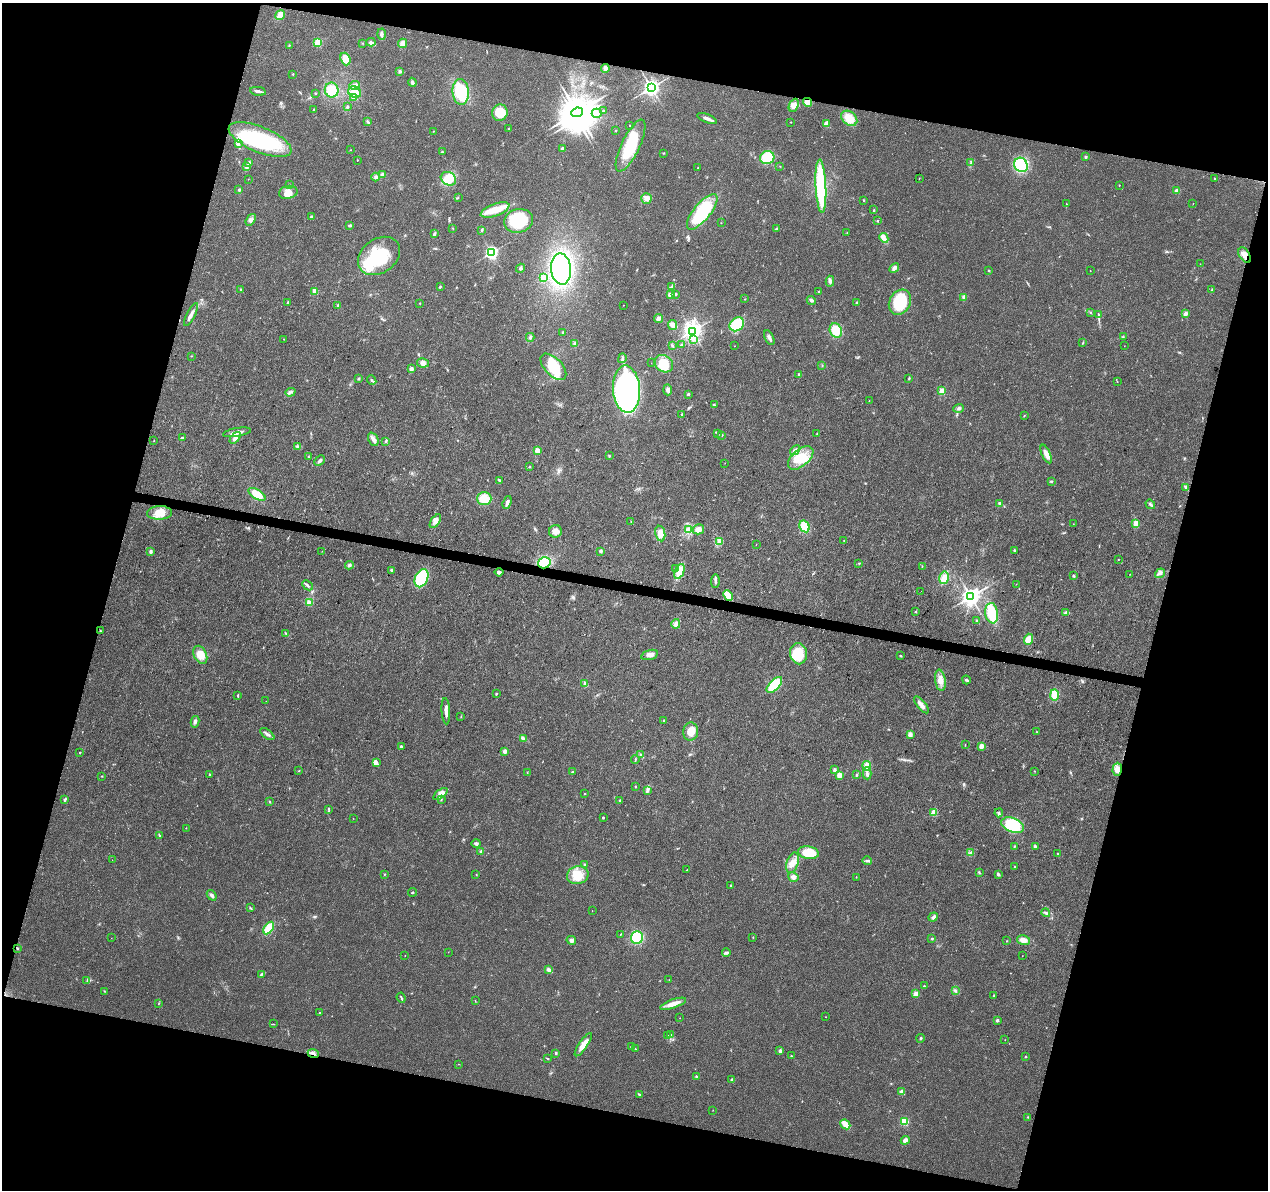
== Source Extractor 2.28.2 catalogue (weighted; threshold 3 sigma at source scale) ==
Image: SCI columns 1-5061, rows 227-4978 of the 5076 x 5262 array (HDU 1 of 3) = the unmasked area's bounding box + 8 px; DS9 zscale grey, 4 x 4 block average (1 PNG px = mean of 4 x 4 image px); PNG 1270 x 1192 px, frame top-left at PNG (2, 3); each listed source drawn as its Kron ellipse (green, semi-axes under 4 px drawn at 4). Shown black and unused: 31% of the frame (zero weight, under 3 of 4 exposures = <1% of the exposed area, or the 3 px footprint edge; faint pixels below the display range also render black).
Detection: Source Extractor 2.28.2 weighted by HDU 2 'WHT'. Background 0.0223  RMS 0.003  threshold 0.0135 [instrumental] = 3 sigma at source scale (4.5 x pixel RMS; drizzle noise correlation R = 1.50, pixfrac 1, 0.0396/0.0396 arcsec/px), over >= 5 px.
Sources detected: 389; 3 inside a brighter object's white glare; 1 cosmic-ray / hot-pixel residue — neither listed nor drawn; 2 coinciding with a brighter row at this scale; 13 inside a brighter listed object's ellipse — not listed separately; the other 370 listed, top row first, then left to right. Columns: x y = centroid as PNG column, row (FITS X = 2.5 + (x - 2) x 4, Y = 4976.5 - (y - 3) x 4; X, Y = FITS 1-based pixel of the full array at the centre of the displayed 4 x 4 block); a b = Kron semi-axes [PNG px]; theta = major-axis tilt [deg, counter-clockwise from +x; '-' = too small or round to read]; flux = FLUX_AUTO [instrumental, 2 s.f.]
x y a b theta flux
280 15 5 4 - 13
381 34 5 3 - 4.2
318 42 2 2 - 110
371 42 4 3 - 4
362 43 3 2 - 0.78
402 43 5 3 - 11
289 45 2 2 - 0.86
345 59 6 5 - 21
605 68 4 3 - 8.4
400 71 3 3 - 2.9
293 74 2 2 - 1.7
412 82 4 3 - 3.9
354 85 5 3 - 8.6
651 88 3 3 - 850
332 90 7 7 - 31
258 91 8 3 -11 5.2
355 92 7 5 -27 16
461 92 13 8 -85 72
315 93 3 2 - 1.1
353 98 2 2 - 0.93
807 102 4 3 - 16
794 105 7 4 65 12
348 106 4 2 - 1.9
314 109 2 2 - 0.55
604 111 2 2 - 1.2
577 112 6 4 24 4300
500 113 8 7 - 37
597 113 5 4 - 9.2
707 118 10 2 -21 8.6
849 118 9 6 -40 25
368 122 4 2 - 2.7
791 122 2 2 - 1.3
826 123 4 3 - 3.7
630 125 2 2 - 1.1
508 129 2 2 - 0.82
433 131 2 2 - 0.62
616 131 2 2 - 0.8
260 140 33 12 -23 150
238 144 4 2 - 2.9
631 146 28 9 64 77
562 149 3 2 - 3
351 150 2 2 - 0.45
442 152 3 2 - 1.7
663 153 2 2 - 0.82
1086 157 3 2 - 1.7
767 158 7 6 - 48
357 160 2 2 - 1.7
249 163 3 2 - 1.9
971 163 3 2 - 1.7
1021 165 7 6 - 80
247 166 3 2 - 2.2
780 166 2 2 - 0.63
698 168 2 2 - 2
382 174 3 3 - 3.5
376 177 4 3 - 3.3
919 178 2 2 - 0.57
248 179 2 2 - 0.69
448 179 8 6 -27 36
1215 179 3 2 - 1.3
289 184 2 2 - 0.5
1119 185 2 2 - 0.82
821 186 26 5 -87 110
239 190 3 3 - 2.7
1177 191 2 2 - 29
288 192 9 6 13 14
458 198 3 2 - 0.93
646 198 5 5 - 8.8
864 200 2 2 - 2.7
1193 203 2 2 - 0.42
1066 204 2 2 - 0.73
495 210 15 6 20 35
874 210 2 2 - 0.97
702 212 22 8 51 110
311 216 2 2 - 1.9
251 220 6 3 52 5
518 221 14 12 17 80
877 221 2 2 - 1.6
721 223 2 2 - 0.53
350 225 4 3 - 3.1
452 228 2 2 - 0.78
777 229 2 2 - 6.1
482 230 3 2 - 1.8
847 232 2 2 - 0.68
434 234 3 2 - 5.6
884 238 5 3 - 6.5
492 253 2 2 - 470
1245 255 9 5 -58 15
379 256 23 17 35 100
1200 264 2 2 - 0.56
520 268 5 3 - 2.9
894 268 5 3 - 7.3
561 269 15 10 -85 270
989 271 2 2 - 0.9
1090 271 2 2 - 0.75
543 277 2 2 - 49
830 281 5 3 - 4
672 286 2 2 - 0.88
440 287 3 2 - 1.8
240 289 2 2 - 0.9
1212 290 3 2 - 1.5
315 291 4 3 - 13
819 291 2 2 - 1.2
675 294 2 2 - 2.3
670 295 4 3 - 5.9
964 297 4 3 - 7.4
745 299 2 2 - 0.59
811 300 5 3 - 3.8
288 302 2 2 - 4.3
900 302 13 10 61 71
420 303 2 2 - 0.8
857 303 2 2 - 2.2
338 305 3 2 - 3.1
624 305 2 2 - 0.49
1090 312 2 2 - 0.7
191 314 13 3 62 8
1185 314 4 3 - 5.9
1099 315 2 2 - 0.98
658 319 4 3 - 6.9
737 324 8 6 37 64
672 325 5 4 - 7.5
836 330 7 6 - 35
692 331 3 3 - 690
563 332 3 2 - 1.4
530 337 4 3 - 3
1123 337 2 2 - 0.7
769 338 8 3 -62 5.7
284 339 2 2 - 0.66
693 340 4 2 - 3
1083 343 3 2 - 1
575 344 4 3 - 4.3
681 345 2 2 - 1.7
672 346 3 2 - 1.8
735 346 2 2 - 0.49
1124 346 2 2 - 0.33
191 356 2 2 - 0.77
622 358 5 3 - 3.1
423 363 6 4 -11 8.1
651 363 2 2 - 0.39
664 364 10 8 -35 41
822 365 2 2 - 0.53
553 367 16 9 -46 57
411 369 2 2 - 27
799 374 3 2 - 1.4
909 378 2 2 - 1.3
359 379 2 2 - 0.85
372 380 5 2 - 3
1117 381 2 2 - 0.65
626 389 24 13 -85 630
668 390 5 3 - 4.5
942 391 2 2 - 54
290 392 5 2 - 3.3
688 394 2 2 - 8.4
869 401 2 2 - 0.8
714 405 2 2 - 1.3
958 408 5 3 - 3.8
682 414 2 2 - 3.2
1024 416 3 2 - 0.96
237 432 14 3 10 13
717 433 2 2 - 1.1
817 434 2 2 - 1.1
722 435 2 2 - 0.93
182 438 3 3 - 2.5
235 438 7 4 48 7.7
373 439 7 5 -67 6.8
154 440 2 2 - 1.3
386 441 3 2 - 1.5
297 446 4 2 - 1.9
795 450 5 3 - 5.2
537 451 2 2 - 51
1046 454 10 3 -66 12
609 456 3 2 - 1.6
308 457 2 2 - 1.3
801 458 15 8 41 37
320 461 6 2 44 3.8
725 463 2 2 - 0.37
529 467 3 2 - 1
500 481 3 2 - 2.8
1051 481 3 2 - 1.5
1186 487 4 2 - 2.9
257 494 9 4 -32 32
484 499 7 6 - 25
507 502 7 3 72 6.6
999 503 4 3 - 2.7
1150 504 5 3 - 3.7
160 513 12 6 2 21
435 521 8 4 56 8.6
631 521 2 2 - 0.55
1136 523 2 2 - 61
1073 524 2 2 - 0.51
805 526 6 5 - 30
689 529 3 2 - 3.2
699 529 5 5 - 10
555 531 6 6 - 11
660 534 8 5 -79 17
844 540 2 2 - 0.62
719 541 4 3 - 4.3
756 544 2 2 - 0.61
1014 550 3 2 - 1.7
151 551 3 2 - 4.5
322 551 2 2 - 0.55
601 551 3 3 - 3.3
1118 560 2 2 - 0.99
544 563 6 5 - 75
859 563 2 2 - 0.99
349 565 4 3 - 3.4
922 567 2 2 - 1.1
675 569 3 2 - 0.9
392 570 4 3 - 3.4
679 571 8 4 68 27
499 572 4 3 - 4.5
1160 573 5 2 - 3.8
1130 574 2 2 - 0.47
1073 576 3 2 - 1.6
421 578 9 6 66 91
944 578 6 5 - 17
715 581 7 2 87 4
1016 584 2 2 - 0.4
307 585 6 2 -42 3.1
921 591 2 2 - 1
728 595 6 3 -46 26
971 596 3 3 - 1200
309 603 2 2 - 67
916 612 2 2 - 0.74
992 613 10 6 -81 60
1066 613 4 3 - 5
976 621 2 2 - 0.84
676 624 5 4 - 6.8
101 631 2 2 - 0.75
286 633 4 2 - 2.1
1028 639 5 3 - 25
799 654 11 8 -79 53
200 655 9 6 -64 21
649 655 9 5 16 8.6
901 656 4 2 - 1.3
940 680 11 5 -82 14
966 680 4 2 - 2.7
585 684 3 3 - 6.7
774 685 10 5 45 71
496 694 2 2 - 4.1
238 695 2 2 - 1.2
1055 695 5 4 - 28
266 701 2 2 - 0.35
921 705 10 3 -50 11
446 711 13 3 -86 9.3
461 717 2 2 - 0.55
664 721 3 2 - 2.1
195 722 6 3 79 5.5
691 732 9 7 84 18
1037 732 2 2 - 0.7
267 734 8 3 -37 5.3
910 734 2 2 - 30
523 738 3 2 - 2.7
965 745 2 2 - 0.95
401 746 2 2 - 5.9
981 746 2 2 - 34
505 751 2 2 - 23
80 752 2 2 - 2.2
640 755 3 2 - 1.8
635 759 4 2 - 1.6
376 762 3 2 - 1
867 766 4 3 - 12
834 769 2 2 - 12
1117 769 6 5 - 14
299 771 2 2 - 0.58
1034 771 2 2 - 0.65
527 772 2 2 - 0.54
572 772 3 2 - 1.9
867 773 6 3 -90 4.7
210 774 3 2 - 1.2
839 775 2 2 - 46
856 775 3 2 - 1.7
101 776 2 2 - 0.73
635 786 2 2 - 2.9
648 790 3 2 - 1.9
440 794 8 4 38 8.4
585 794 2 2 - 2
65 799 4 2 - 3
441 799 4 2 - 1.9
269 801 3 2 - 1.2
620 801 4 2 - 2
329 809 3 2 - 1.3
934 813 2 2 - 76
999 813 4 2 - 2.4
603 817 2 2 - 4.7
353 818 2 2 - 0.45
1013 825 12 7 -21 65
186 828 2 2 - 0.93
159 835 2 2 - 1.8
476 844 4 3 - 3.7
1014 846 2 2 - 0.9
1035 846 4 2 - 3.1
481 852 4 4 - 4
808 853 10 6 -9 50
970 853 2 2 - 1
1058 854 2 2 - 4
112 860 2 2 - 0.45
867 861 5 3 - 4
792 863 11 5 71 15
585 865 2 2 - 14
1014 866 2 2 - 1.3
687 870 2 2 - 0.83
979 872 3 2 - 1.6
385 874 2 2 - 0.94
476 874 2 2 - 0.79
998 874 3 2 - 4
578 875 11 9 14 29
793 877 6 4 -33 6.1
856 877 2 2 - 0.83
730 885 2 2 - 2.1
412 892 4 2 - 1.3
212 895 6 3 -52 4.7
250 908 3 2 - 1.7
592 911 2 2 - 0.64
1046 913 4 3 - 3.4
933 917 5 3 - 5.6
269 928 7 3 57 56
620 934 3 2 - 0.98
753 937 2 2 - 1.4
111 938 2 2 - 0.29
637 938 6 6 - 76
932 939 2 2 - 1.6
571 940 5 4 - 5.9
1023 940 7 4 -11 13
1007 941 2 2 - 0.9
17 948 2 2 - 1.6
448 952 2 2 - 0.37
726 953 4 2 - 2.6
405 955 2 2 - 0.48
1022 956 2 2 - 0.37
549 970 3 3 - 6.6
261 974 3 2 - 2.2
669 980 2 2 - 0.33
87 981 3 2 - 2
924 986 2 2 - 2.3
104 991 2 2 - 0.73
955 991 3 2 - 2.4
916 994 2 2 - 48
994 996 4 2 - 2.3
401 998 5 2 - 2
475 1001 2 2 - 0.64
159 1004 2 2 - 0.52
673 1004 14 4 19 15
320 1013 2 2 - 4
826 1017 2 2 - 1
680 1018 2 2 - 0.48
997 1020 2 2 - 10
273 1024 2 2 - 0.56
670 1035 2 2 - 0.98
668 1036 2 2 - 1.1
921 1038 4 2 - 1.7
1005 1040 2 2 - 0.82
583 1045 14 4 56 17
631 1047 3 2 - 1
635 1049 2 2 - 1
780 1051 4 3 - 3.7
556 1053 3 2 - 2.2
313 1054 5 2 - 4.6
791 1056 2 2 - 3.7
1025 1057 2 2 - 1.4
547 1058 3 2 - 1.3
459 1064 2 2 - 0.5
696 1076 2 2 - 1.9
732 1080 3 2 - 1.4
902 1091 4 3 - 3.5
639 1094 2 2 - 1.3
713 1110 2 2 - 0.36
1028 1117 2 2 - 1
904 1121 2 2 - 140
845 1124 5 3 - 23
905 1140 4 3 - 8.2
Overlapping masked pixels (flux is a lower limit): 5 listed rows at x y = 807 102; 1245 255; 544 563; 1117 769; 313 1054
Diffuse or blended objects may show on this block-average render without a row.